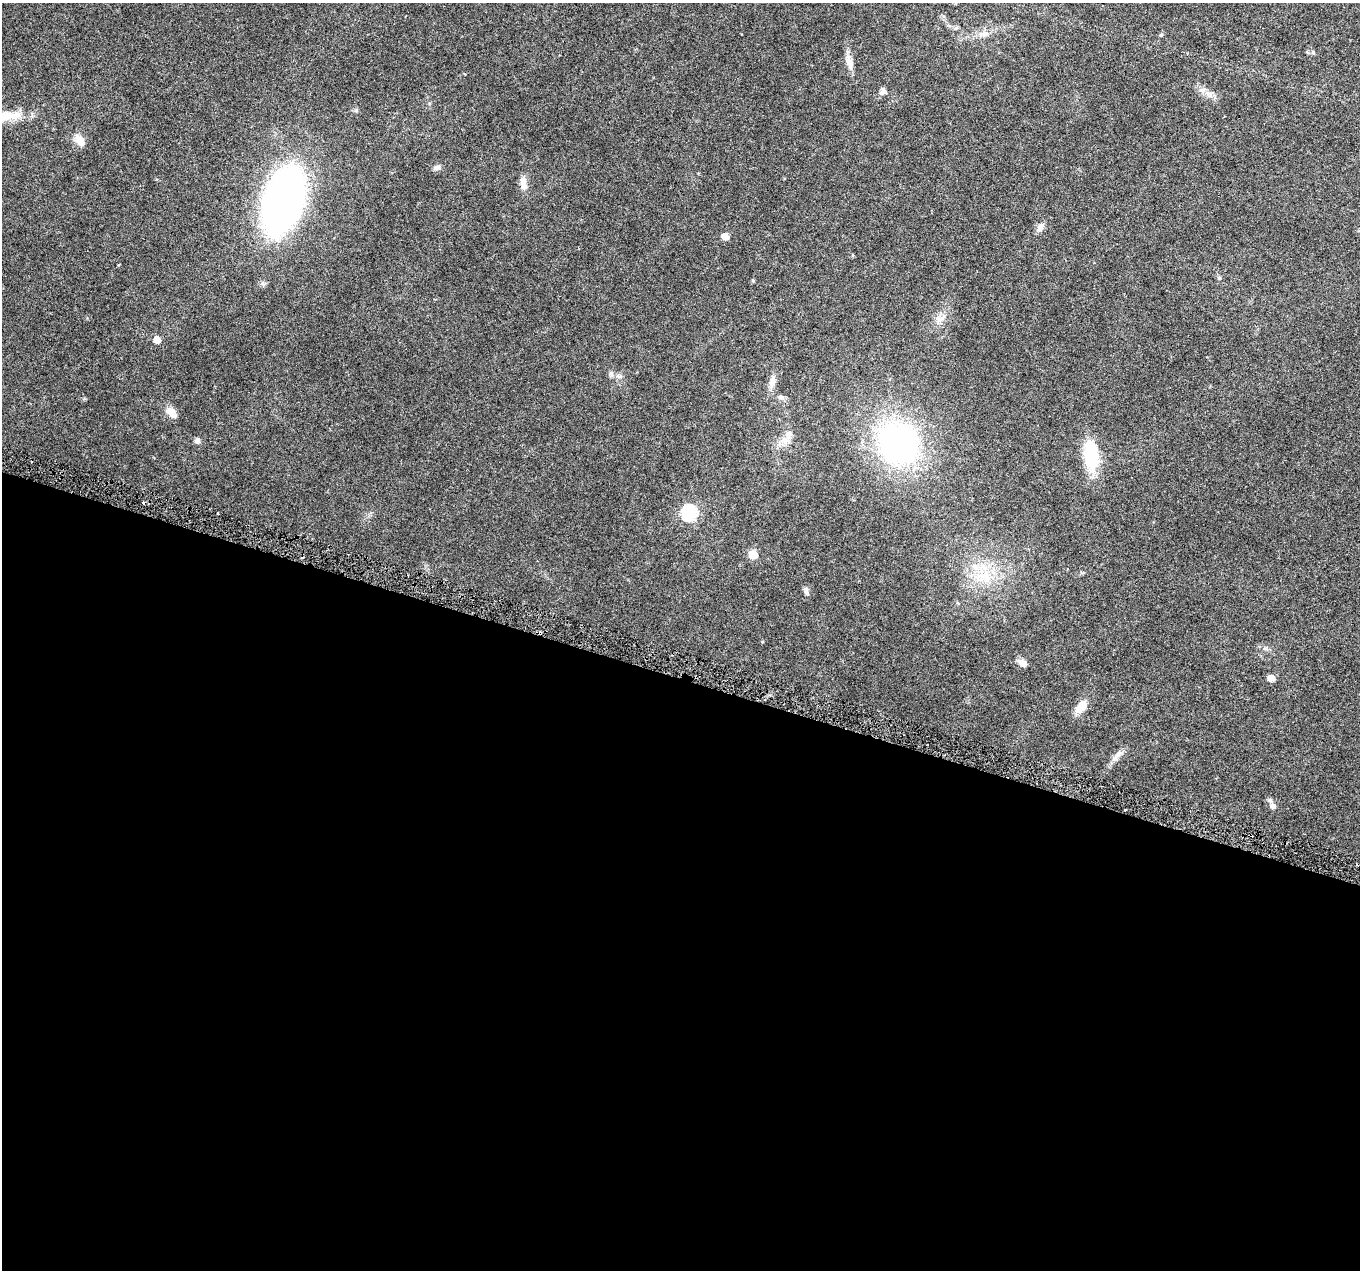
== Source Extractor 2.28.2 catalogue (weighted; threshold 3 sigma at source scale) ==
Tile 14 of 4 x 4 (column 2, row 4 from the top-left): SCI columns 1359-2716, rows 226-1493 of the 5438 x 5586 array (HDU 1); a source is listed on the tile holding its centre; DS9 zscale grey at full resolution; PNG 1362 x 1272 px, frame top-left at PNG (2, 3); no overlay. Shown black and unused: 47% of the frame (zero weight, under 3 of 6 exposures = <1% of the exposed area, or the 3 px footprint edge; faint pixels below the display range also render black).
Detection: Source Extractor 2.28.2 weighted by HDU 2 'WHT'; one run over the whole footprint, this tile lists its part. Background 0.0422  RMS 0.0024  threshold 0.00978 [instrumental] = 3 sigma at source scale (4.09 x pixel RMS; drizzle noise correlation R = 1.36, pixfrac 0.8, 0.0396/0.0396 arcsec/px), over >= 5 px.
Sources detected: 37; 1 cosmic-ray / hot-pixel residue — not listed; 1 inside a brighter listed object's ellipse — not listed separately; the other 35 listed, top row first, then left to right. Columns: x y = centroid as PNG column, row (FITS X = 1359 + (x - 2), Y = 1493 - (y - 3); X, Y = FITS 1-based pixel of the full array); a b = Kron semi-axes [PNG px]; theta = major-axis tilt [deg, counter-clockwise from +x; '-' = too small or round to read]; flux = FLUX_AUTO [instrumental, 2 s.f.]
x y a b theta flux
956 28 7 5 29 0.4
984 34 17 6 9 1.6
1161 35 5 5 - 0.26
1313 53 6 4 -19 0.36
849 62 22 8 -78 1.8
883 92 10 8 18 0.92
1209 94 15 6 -39 1.4
5 116 39 11 5 5.3
80 140 14 9 -55 2.2
437 167 9 6 8 0.79
523 183 19 8 -82 1.8
283 200 43 23 72 160
1040 227 11 8 77 1.2
725 236 6 5 - 2
1219 278 5 5 - 0.31
940 318 14 8 0 1.5
157 340 6 6 - 2
611 373 7 4 72 0.4
772 381 22 7 82 1.6
781 397 9 6 -19 0.73
172 413 14 8 -48 2.3
788 434 13 10 85 1.7
197 440 7 7 - 0.65
899 443 36 32 -55 63
1091 455 36 17 -84 10
689 513 8 7 - 28
753 555 6 6 - 5.1
985 575 18 15 60 5.3
806 590 11 6 -78 0.72
540 633 3 3 - 0.53
1023 663 10 8 -32 1.3
1271 678 6 6 - 1.7
1081 707 15 9 49 3.4
1117 756 23 6 51 1.5
1273 806 8 7 - 0.86
Overlapping masked pixels (flux is a lower limit): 1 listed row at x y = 540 633
Isophote crosses this tile's border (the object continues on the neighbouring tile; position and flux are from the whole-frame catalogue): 1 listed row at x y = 5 116
Unlisted compact peaks at least as high as the median listed source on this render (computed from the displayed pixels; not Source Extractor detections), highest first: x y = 356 110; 753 281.